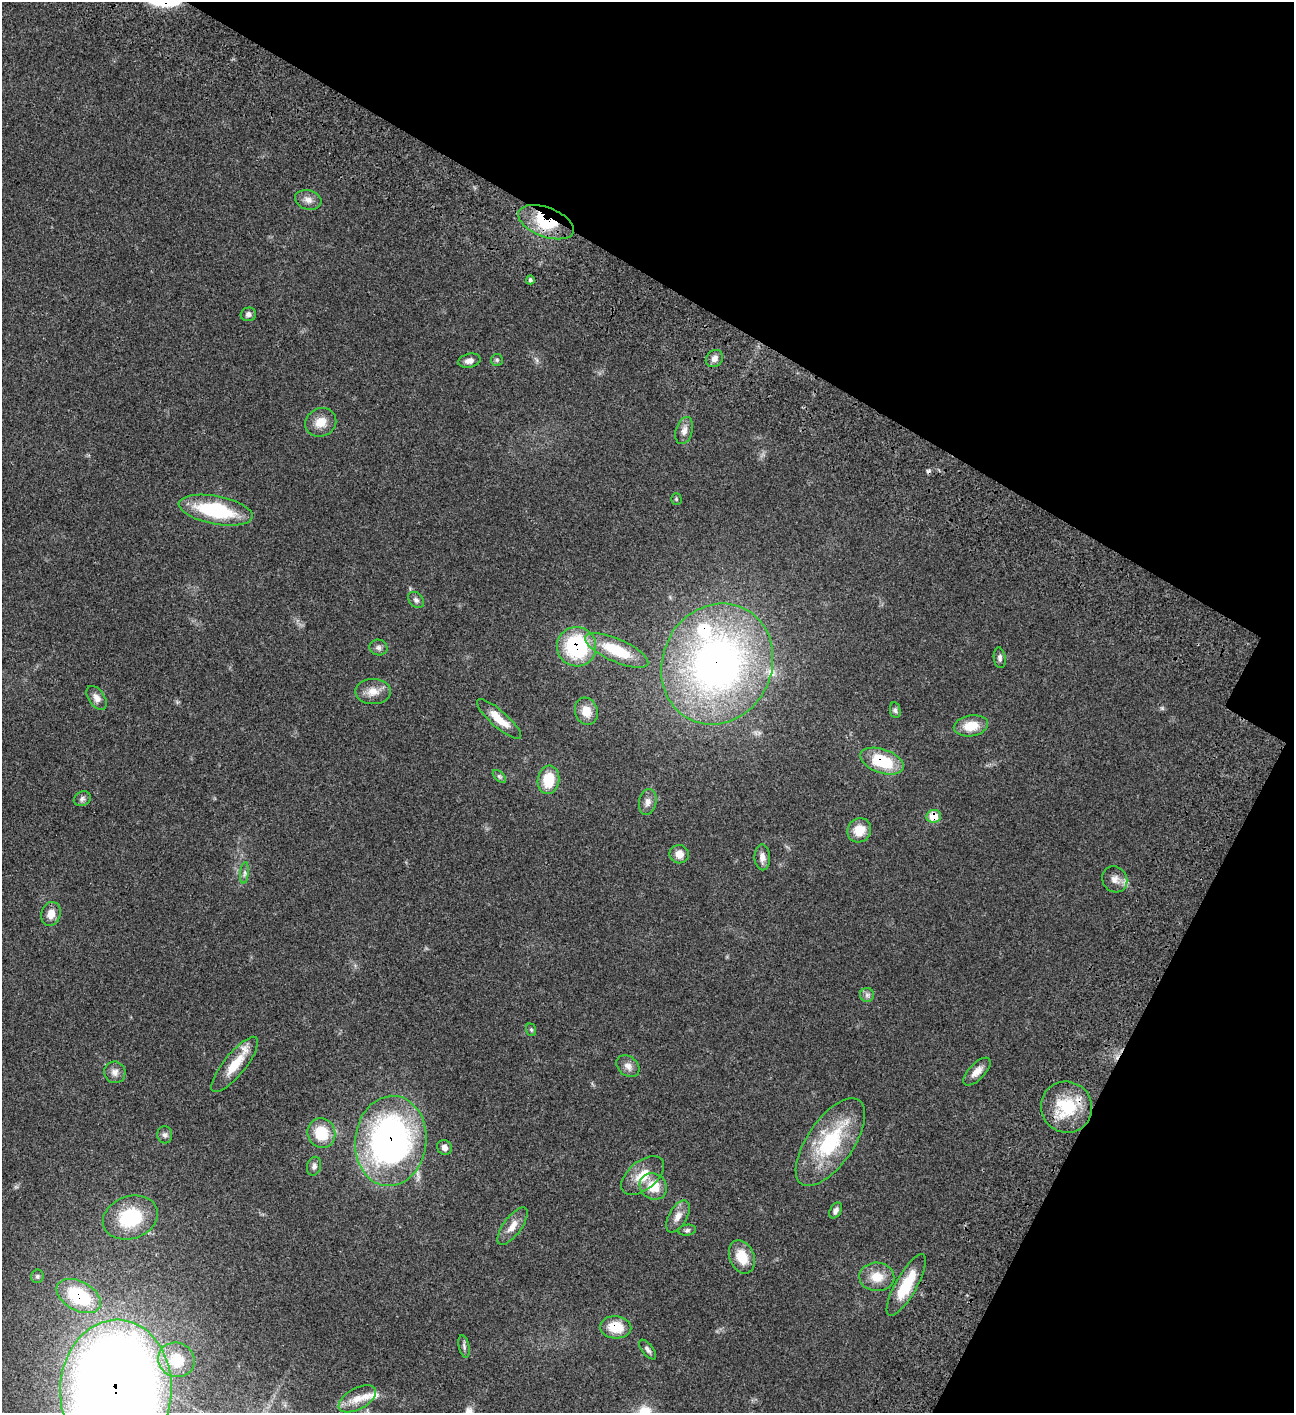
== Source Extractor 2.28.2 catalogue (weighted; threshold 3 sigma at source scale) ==
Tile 8 of 4 x 4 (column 4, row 2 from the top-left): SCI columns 4384-5675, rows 3023-4433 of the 6051 x 6049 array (HDU 1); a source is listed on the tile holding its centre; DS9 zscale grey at full resolution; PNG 1296 x 1415 px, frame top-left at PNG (2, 2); each listed source drawn as its Kron ellipse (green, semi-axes under 4 px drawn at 4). Shown black and unused: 27% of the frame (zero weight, under 3 of 4 exposures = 13% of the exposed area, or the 3 px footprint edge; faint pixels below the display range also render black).
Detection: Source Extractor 2.28.2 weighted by HDU 2 'WHT'; one run over the whole footprint, this tile lists its part. Background 0.0627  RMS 0.0058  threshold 0.0262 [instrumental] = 3 sigma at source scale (4.5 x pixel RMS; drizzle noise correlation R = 1.50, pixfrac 1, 0.05/0.05 arcsec/px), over >= 5 px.
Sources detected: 72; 1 inside a brighter object's white glare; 1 cosmic-ray / hot-pixel residue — neither listed nor drawn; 4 inside a brighter listed object's ellipse — not listed separately; the other 66 listed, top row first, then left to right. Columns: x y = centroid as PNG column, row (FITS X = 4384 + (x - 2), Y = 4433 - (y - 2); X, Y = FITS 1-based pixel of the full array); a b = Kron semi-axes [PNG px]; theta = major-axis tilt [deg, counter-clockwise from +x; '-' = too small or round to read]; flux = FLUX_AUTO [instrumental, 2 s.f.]
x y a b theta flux
308 200 13 9 -15 3.6
546 222 29 14 -21 26
530 280 4 4 - 1.1
248 314 8 6 14 1.7
714 358 9 8 - 3
497 360 6 6 - 0.99
469 361 11 7 13 2.8
321 422 16 14 28 7.3
684 430 14 8 73 3.4
676 499 5 5 - 0.69
216 510 37 14 -11 40
416 600 9 6 -45 1.7
378 647 9 8 - 1.9
577 647 20 19 - 52
617 650 34 11 -24 25
1000 658 10 6 -82 1.6
717 664 62 54 65 250
373 692 18 12 0 6.3
97 698 13 8 -55 3.5
895 710 8 5 -80 1.2
586 711 14 11 -73 7.5
499 719 28 8 -41 10
971 726 17 10 10 10
882 761 22 12 -19 25
499 776 8 5 -44 1.1
548 780 14 10 81 16
82 799 9 7 27 1.6
648 802 13 8 79 3.2
934 816 7 6 - 11
859 830 12 11 - 9.7
679 854 10 9 - 4.4
762 857 13 8 -89 3.5
244 873 11 4 85 1.4
1115 879 13 12 - 4.4
51 914 12 9 72 5.3
867 995 7 7 - 1.6
531 1030 6 5 - 0.79
235 1064 34 11 51 13
628 1066 13 9 -40 3.3
977 1071 18 8 45 4.7
115 1072 11 10 - 3.3
1067 1107 26 25 - 27
321 1133 15 14 - 17
165 1135 8 7 - 1.8
391 1141 45 35 83 180
830 1142 51 23 55 44
444 1148 8 7 - 2.6
314 1166 9 7 75 2.1
643 1175 25 14 39 11
653 1186 14 12 -35 11
836 1210 9 5 60 2
678 1216 18 9 60 4.6
130 1218 28 21 19 30
512 1226 22 9 54 5.7
687 1230 9 5 8 1.2
742 1257 17 12 -66 11
37 1276 7 6 - 1.2
877 1277 17 14 -3 9
906 1285 35 10 60 19
79 1296 24 14 -29 36
616 1327 15 11 -4 12
464 1346 11 5 -77 1.5
647 1349 12 5 -51 1.8
176 1360 18 17 - 15
116 1389 70 56 87 990
357 1399 20 10 29 7.2
Overlapping masked pixels (flux is a lower limit): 11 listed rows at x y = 546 222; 577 647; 717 664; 882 761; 934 816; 1067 1107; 391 1141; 653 1186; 79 1296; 616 1327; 116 1389
Isophote crosses this tile's border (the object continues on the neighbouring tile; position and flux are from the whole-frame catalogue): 1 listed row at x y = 116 1389